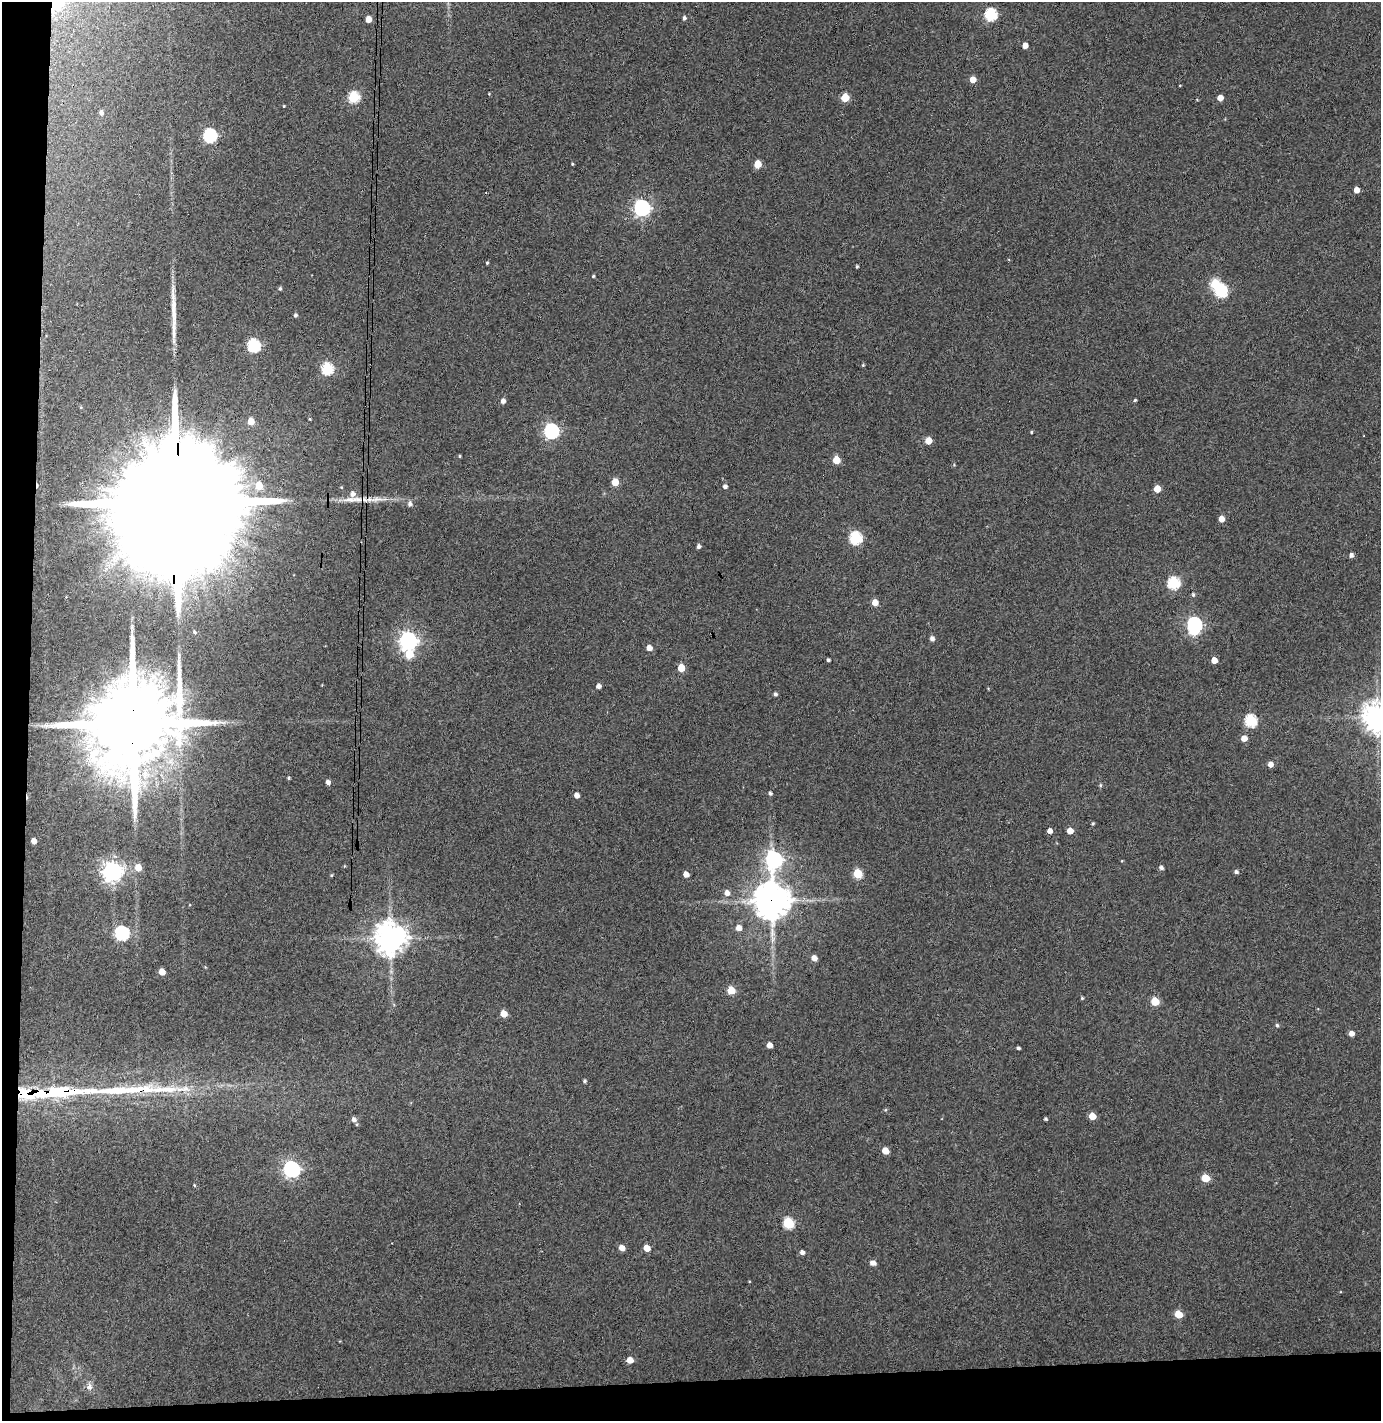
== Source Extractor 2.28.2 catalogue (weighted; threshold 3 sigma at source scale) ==
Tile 7 of 3 x 3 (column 1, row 3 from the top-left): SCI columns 79-1457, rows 57-1475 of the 4296 x 4373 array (HDU 1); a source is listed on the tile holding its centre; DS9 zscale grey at full resolution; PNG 1383 x 1423 px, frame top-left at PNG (2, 2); no overlay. Shown black and unused: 5% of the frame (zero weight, under 3 of 4 exposures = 6% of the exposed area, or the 3 px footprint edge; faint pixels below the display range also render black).
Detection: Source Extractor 2.28.2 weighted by HDU 2 'WHT'; one run over the whole footprint, this tile lists its part. Background 0.0883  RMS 0.0062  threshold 0.0277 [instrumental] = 3 sigma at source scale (4.5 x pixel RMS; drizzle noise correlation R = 1.50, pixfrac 1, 0.05/0.05 arcsec/px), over >= 5 px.
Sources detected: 124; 2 inside a brighter object's white glare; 2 cosmic-ray / hot-pixel residue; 3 long thin detections or spike segments (spike, bleed or trail) — not listed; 3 inside a brighter listed object's ellipse — not listed separately; the other 114 listed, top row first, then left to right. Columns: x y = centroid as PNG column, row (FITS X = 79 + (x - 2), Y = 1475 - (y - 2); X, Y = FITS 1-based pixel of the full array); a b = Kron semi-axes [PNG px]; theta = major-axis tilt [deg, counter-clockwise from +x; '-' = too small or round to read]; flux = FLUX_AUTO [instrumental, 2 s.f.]
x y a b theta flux
991 14 6 6 - 66
684 18 5 4 - 1.6
368 19 5 4 - 6.9
1025 45 4 4 - 5.5
973 79 5 5 - 6.8
354 97 6 5 - 51
845 97 5 5 - 20
1220 98 5 4 - 5.8
1197 100 4 3 - 0.45
284 106 3 3 - 0.49
101 113 6 6 - 2.1
210 135 6 6 - 94
572 164 4 3 - 0.52
758 164 5 5 - 15
1357 190 5 4 - 5.4
642 208 7 6 - 200
487 263 4 3 - 0.74
857 266 3 3 - 0.99
593 276 3 3 - 0.71
280 289 5 4 - 0.94
1221 291 7 6 - 71
295 315 4 4 - 1.4
253 345 6 6 - 76
863 365 4 4 - 0.61
327 369 6 6 - 59
1135 400 3 3 - 0.82
503 401 5 4 - 2.5
310 419 3 2 - 0.54
251 421 5 5 - 9.4
551 431 6 6 - 140
1031 432 3 3 - 0.64
929 440 5 5 - 10
460 456 4 3 - 0.59
836 460 5 5 - 14
615 482 5 5 - 13
259 486 6 5 - 13
725 486 4 4 - 2
1157 489 5 5 - 10
355 499 47 7 0 12
410 504 7 5 -89 2
176 508 85 23 88 66000
1221 519 5 4 - 5.7
855 538 6 6 - 71
698 546 4 4 - 2
1351 555 4 4 - 2.2
1173 583 6 6 - 62
1193 595 5 4 - 1.1
875 602 5 5 - 6.8
1194 624 6 6 - 150
194 632 5 4 - 1
932 638 5 5 - 2.4
408 641 7 7 - 290
649 648 5 5 - 4.4
409 654 6 6 - 20
828 660 3 3 - 1.3
1214 660 5 4 - 6.1
681 668 5 5 - 13
598 686 4 4 - 2.8
775 694 4 4 - 1.5
1377 717 9 8 - 880
1250 721 6 6 - 59
133 725 29 20 84 16000
1244 738 5 5 - 5.8
1270 764 5 5 - 3.7
288 778 4 3 - 0.77
328 782 4 4 - 2.5
1100 785 4 4 - 0.84
770 793 4 4 - 1.4
577 795 5 4 - 3.3
1093 824 4 3 - 0.74
1050 831 4 4 - 3.4
1070 831 5 4 - 6.3
33 841 4 4 - 3.8
774 859 8 7 - 200
138 868 6 5 - 7.5
1161 868 5 4 - 1.9
112 871 7 7 - 380
1236 872 5 4 - 1.6
858 873 5 5 - 25
686 874 5 4 - 4.4
331 875 4 4 - 0.6
727 893 6 6 - 3.7
772 901 10 10 - 1700
739 928 5 5 - 4.8
122 933 7 6 - 110
390 938 9 9 - 1100
814 958 5 5 - 4.1
162 972 5 4 - 6.8
731 990 5 5 - 17
1082 998 4 4 - 0.7
1155 1001 5 5 - 19
504 1014 5 5 - 7.8
1277 1025 5 4 - 1
1351 1033 5 4 - 3.8
769 1045 5 4 - 4.5
1018 1048 3 3 - 1.2
585 1081 4 3 - 1.1
61 1092 42 9 2 47
885 1110 5 4 - 0.72
1092 1116 5 5 - 9.1
354 1119 6 5 - 2.2
1045 1119 3 3 - 1.1
885 1151 5 5 - 7.2
291 1169 7 6 - 200
1205 1178 5 5 - 13
194 1185 4 3 - 0.61
788 1223 6 6 - 40
622 1248 5 5 - 4.8
647 1248 5 4 - 8.3
802 1252 5 4 - 2.2
873 1263 5 4 - 3.5
1178 1314 5 5 - 13
630 1360 5 5 - 5.6
89 1387 9 7 85 2.6
Overlapping masked pixels (flux is a lower limit): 5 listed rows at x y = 355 499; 176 508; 133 725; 772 901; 61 1092
Isophote crosses this tile's border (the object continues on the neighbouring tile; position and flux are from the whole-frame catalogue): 1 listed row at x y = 1377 717